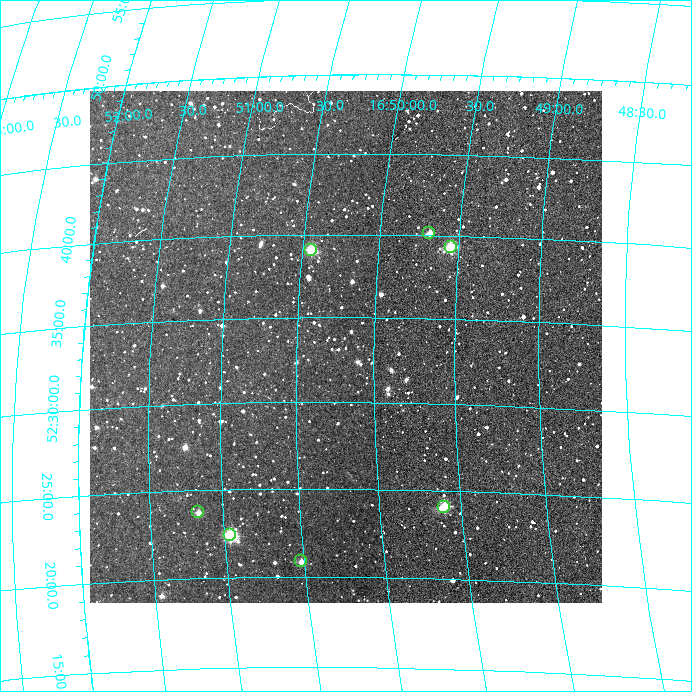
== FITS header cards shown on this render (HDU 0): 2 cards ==
NAXIS1  =                  512
NAXIS2  =                  512

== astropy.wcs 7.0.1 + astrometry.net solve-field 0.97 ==
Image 512 x 512 px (HDU 0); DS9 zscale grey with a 90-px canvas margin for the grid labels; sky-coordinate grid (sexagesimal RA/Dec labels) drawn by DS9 from the SOLVED WCS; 7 Tycho-2 reference stars matched to detected sources circled (green)
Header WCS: RA---TAN/DEC--TAN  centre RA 16:50:14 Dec +52:33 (252.56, +52.56 deg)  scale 3.52 arcsec/px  FOV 30.0' x 30.0'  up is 0 deg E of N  parity normal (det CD < 0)
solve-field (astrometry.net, Tycho-2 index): VERIFIED the header's WCS against the Tycho-2 star catalogue (7 matches, 0 conflicts) and refined it, rather than solving blind
Solved WCS: RA---TAN-SIP/DEC--TAN-SIP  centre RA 16:50:11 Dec +52:33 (252.54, +52.55 deg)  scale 3.55 arcsec/px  FOV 30.3' x 30.5'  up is +2 deg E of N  parity normal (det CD < 0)
The solver's refit moves the header's centre by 30 arcsec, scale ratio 1.009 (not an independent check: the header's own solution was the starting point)
Tycho-2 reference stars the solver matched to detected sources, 7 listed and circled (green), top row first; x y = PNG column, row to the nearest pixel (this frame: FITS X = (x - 90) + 1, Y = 512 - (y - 91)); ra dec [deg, ICRS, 3 dp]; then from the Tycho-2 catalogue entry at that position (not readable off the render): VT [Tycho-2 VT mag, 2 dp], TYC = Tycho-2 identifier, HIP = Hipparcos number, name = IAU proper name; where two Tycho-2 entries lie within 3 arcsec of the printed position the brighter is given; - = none
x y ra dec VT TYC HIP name
429 233 252.422 +52.669 11.26 3879-27-1 - -
451 247 252.386 +52.656 9.65 3879-22-1 - -
311 250 252.611 +52.652 10.83 3879-17-1 - -
444 507 252.399 +52.401 10.08 3506-118-1 - -
198 512 252.791 +52.396 11.77 3506-103-1 - -
230 535 252.740 +52.373 9.78 3506-93-1 - -
301 561 252.628 +52.347 11.92 3506-1945-1 - -